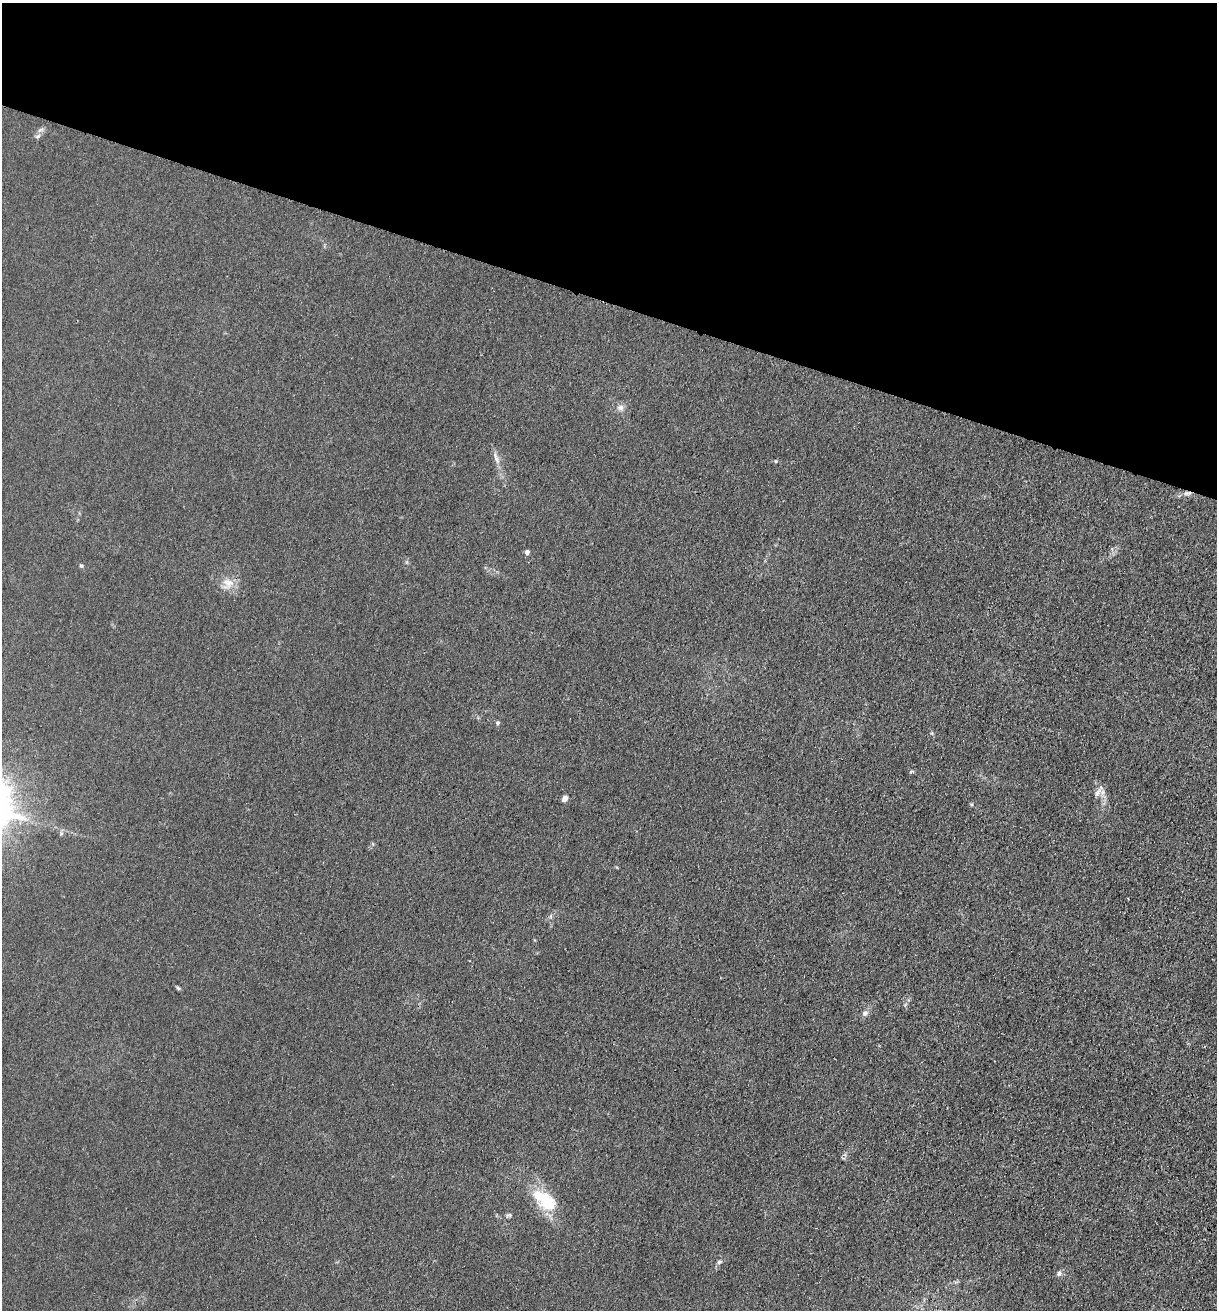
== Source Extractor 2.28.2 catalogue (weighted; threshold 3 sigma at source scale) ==
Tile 2 of 4 x 4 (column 2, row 1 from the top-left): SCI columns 1479-2693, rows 3930-5237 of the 5261 x 5243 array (HDU 1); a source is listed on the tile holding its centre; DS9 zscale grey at full resolution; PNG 1219 x 1312 px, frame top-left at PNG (2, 3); no overlay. Shown black and unused: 23% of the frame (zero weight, under 3 of 4 exposures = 1% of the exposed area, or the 3 px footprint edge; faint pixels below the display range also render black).
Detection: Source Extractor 2.28.2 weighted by HDU 2 'WHT'; one run over the whole footprint, this tile lists its part. Background 0.0333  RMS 0.0063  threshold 0.0284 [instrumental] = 3 sigma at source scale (4.5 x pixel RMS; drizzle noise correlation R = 1.50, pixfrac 1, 0.05/0.05 arcsec/px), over >= 5 px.
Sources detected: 17; all 17 listed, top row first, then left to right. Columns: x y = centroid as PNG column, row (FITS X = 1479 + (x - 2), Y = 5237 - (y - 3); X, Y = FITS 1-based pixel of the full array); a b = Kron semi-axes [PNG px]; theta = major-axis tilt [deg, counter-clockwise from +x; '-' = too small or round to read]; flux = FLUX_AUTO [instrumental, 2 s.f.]
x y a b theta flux
38 136 9 5 28 1.6
621 408 8 8 - 2.6
496 458 17 5 -71 3.4
1187 493 10 6 3 2.2
527 552 5 4 - 2.7
81 566 5 5 - 0.94
228 582 15 10 -18 6.5
497 723 5 5 - 1.1
911 772 7 3 19 0.77
1097 793 15 5 53 3
565 798 6 5 - 3.7
178 988 7 4 -44 0.97
865 1013 9 7 38 2.2
545 1200 36 17 -39 27
509 1215 8 4 14 1.2
719 1262 6 5 - 1.2
1059 1273 7 6 - 2.1
Overlapping masked pixels (flux is a lower limit): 1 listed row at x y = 1187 493